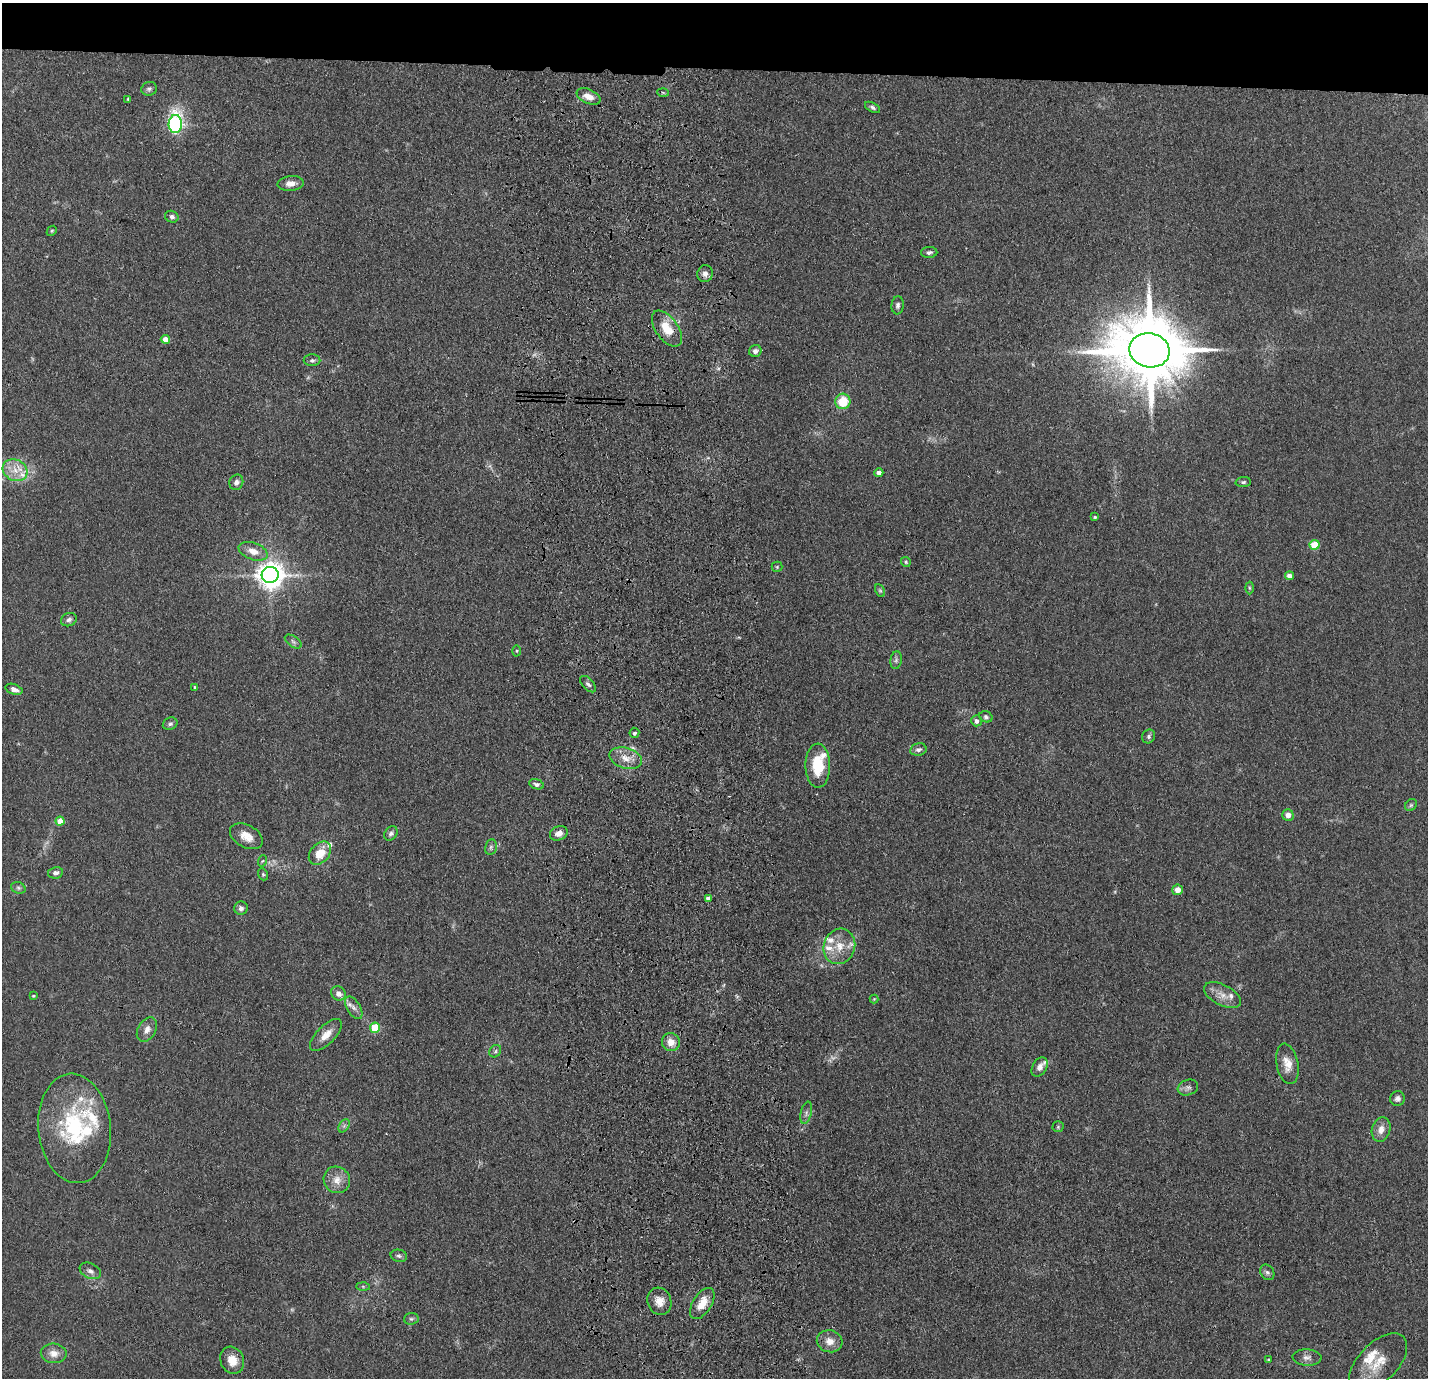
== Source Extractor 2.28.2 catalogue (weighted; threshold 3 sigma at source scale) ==
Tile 2 of 3 x 3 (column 2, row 1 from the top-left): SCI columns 1541-2966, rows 2851-4226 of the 4506 x 4324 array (HDU 1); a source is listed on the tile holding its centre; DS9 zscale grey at full resolution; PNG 1430 x 1380 px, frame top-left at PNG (2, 3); each listed source drawn as its Kron ellipse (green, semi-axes under 4 px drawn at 4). Shown black and unused: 5% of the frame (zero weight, under 3 of 4 exposures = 6% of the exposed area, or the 3 px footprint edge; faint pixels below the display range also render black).
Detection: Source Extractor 2.28.2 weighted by HDU 2 'WHT'; one run over the whole footprint, this tile lists its part. Background 0.0671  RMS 0.0078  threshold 0.0351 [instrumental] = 3 sigma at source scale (4.5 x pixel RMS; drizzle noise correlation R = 1.50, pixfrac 1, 0.05/0.05 arcsec/px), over >= 5 px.
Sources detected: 109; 1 too faint to see at this stretch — neither listed nor drawn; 12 inside a brighter listed object's ellipse — not listed separately; the other 96 listed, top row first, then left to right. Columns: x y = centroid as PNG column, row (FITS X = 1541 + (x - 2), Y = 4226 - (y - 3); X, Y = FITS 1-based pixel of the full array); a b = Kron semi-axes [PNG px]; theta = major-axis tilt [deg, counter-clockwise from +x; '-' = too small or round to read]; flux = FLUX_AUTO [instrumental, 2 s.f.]
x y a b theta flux
149 89 8 7 - 2.2
663 92 6 4 -2 1
588 96 12 7 -24 7.1
128 99 4 4 - 0.83
873 107 8 4 -29 1.8
175 124 9 6 86 170
291 183 13 7 5 6
172 217 7 5 -23 2.3
52 231 5 4 - 1.1
929 252 8 5 2 2.2
705 274 8 7 - 3.6
898 305 9 6 84 2.4
667 329 21 11 -54 17
165 339 4 4 - 8
1149 350 20 17 -11 8100
755 351 6 6 - 3.2
312 360 8 6 0 1.9
843 401 8 7 - 21
15 470 13 10 -27 10
879 473 4 4 - 3.8
236 482 8 7 - 3
1243 482 8 5 2 1.5
1095 517 4 3 - 1
1314 545 5 5 - 22
253 551 15 8 -20 7.8
906 562 5 5 - 1.1
777 567 5 5 - 0.96
270 575 8 8 - 910
1290 576 4 4 - 6.3
1249 588 6 4 -88 1.2
880 591 7 4 -63 1.1
69 620 8 6 20 2.3
293 642 9 5 -35 2.2
516 651 5 3 - 0.82
896 660 9 5 81 1.9
588 684 10 5 -47 2.3
195 687 4 3 - 1.1
14 689 9 5 -18 3.8
986 717 7 5 -20 1.7
976 721 5 5 - 3
170 724 7 6 - 2
634 733 5 5 - 2
1149 736 7 6 - 1.9
918 749 8 6 11 2.7
626 758 17 10 -16 9.1
818 766 22 12 -89 26
536 784 8 5 -18 2.1
1411 805 6 5 - 1.4
1288 815 6 5 - 4.7
60 821 4 4 - 11
391 833 8 6 53 2.2
559 833 9 7 23 5.4
246 836 17 11 -29 9.4
491 847 8 6 79 2
320 853 13 9 49 15
262 861 6 3 69 0.89
55 873 7 5 11 3.3
263 874 6 4 -68 1.2
18 888 7 5 -22 1.7
1177 890 5 5 - 6.6
708 898 4 4 - 2.8
241 908 7 6 - 3.1
839 946 18 15 70 15
338 993 7 7 - 4.5
1222 995 20 10 -27 8.2
33 996 4 4 - 0.72
874 999 4 4 - 0.75
354 1008 12 6 -58 4.1
375 1028 5 5 - 31
147 1030 13 8 59 5.4
326 1035 20 9 45 9.1
671 1042 9 8 - 7.9
495 1051 6 5 - 1.7
1287 1064 20 11 -79 9.8
1040 1067 10 7 59 4.3
1188 1087 10 7 19 3
1397 1099 7 7 - 2.5
806 1113 11 5 77 2.5
344 1126 7 4 56 1.8
1058 1127 5 5 - 1.1
75 1128 55 36 -84 83
1381 1129 12 9 73 6.2
337 1180 14 13 - 8.6
399 1256 8 6 -13 2.1
90 1271 11 7 -25 3.8
1267 1272 8 6 -56 2.4
363 1286 6 4 -1 1.2
659 1301 14 12 -72 7.9
702 1303 17 9 58 11
411 1319 7 6 - 1.6
830 1341 13 11 -13 7.5
54 1353 13 9 -2 6.9
1307 1357 14 8 -3 4.3
1268 1359 4 3 - 0.7
232 1360 14 11 -66 10
1378 1363 36 19 46 21
Overlapping masked pixels (flux is a lower limit): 1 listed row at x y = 667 329